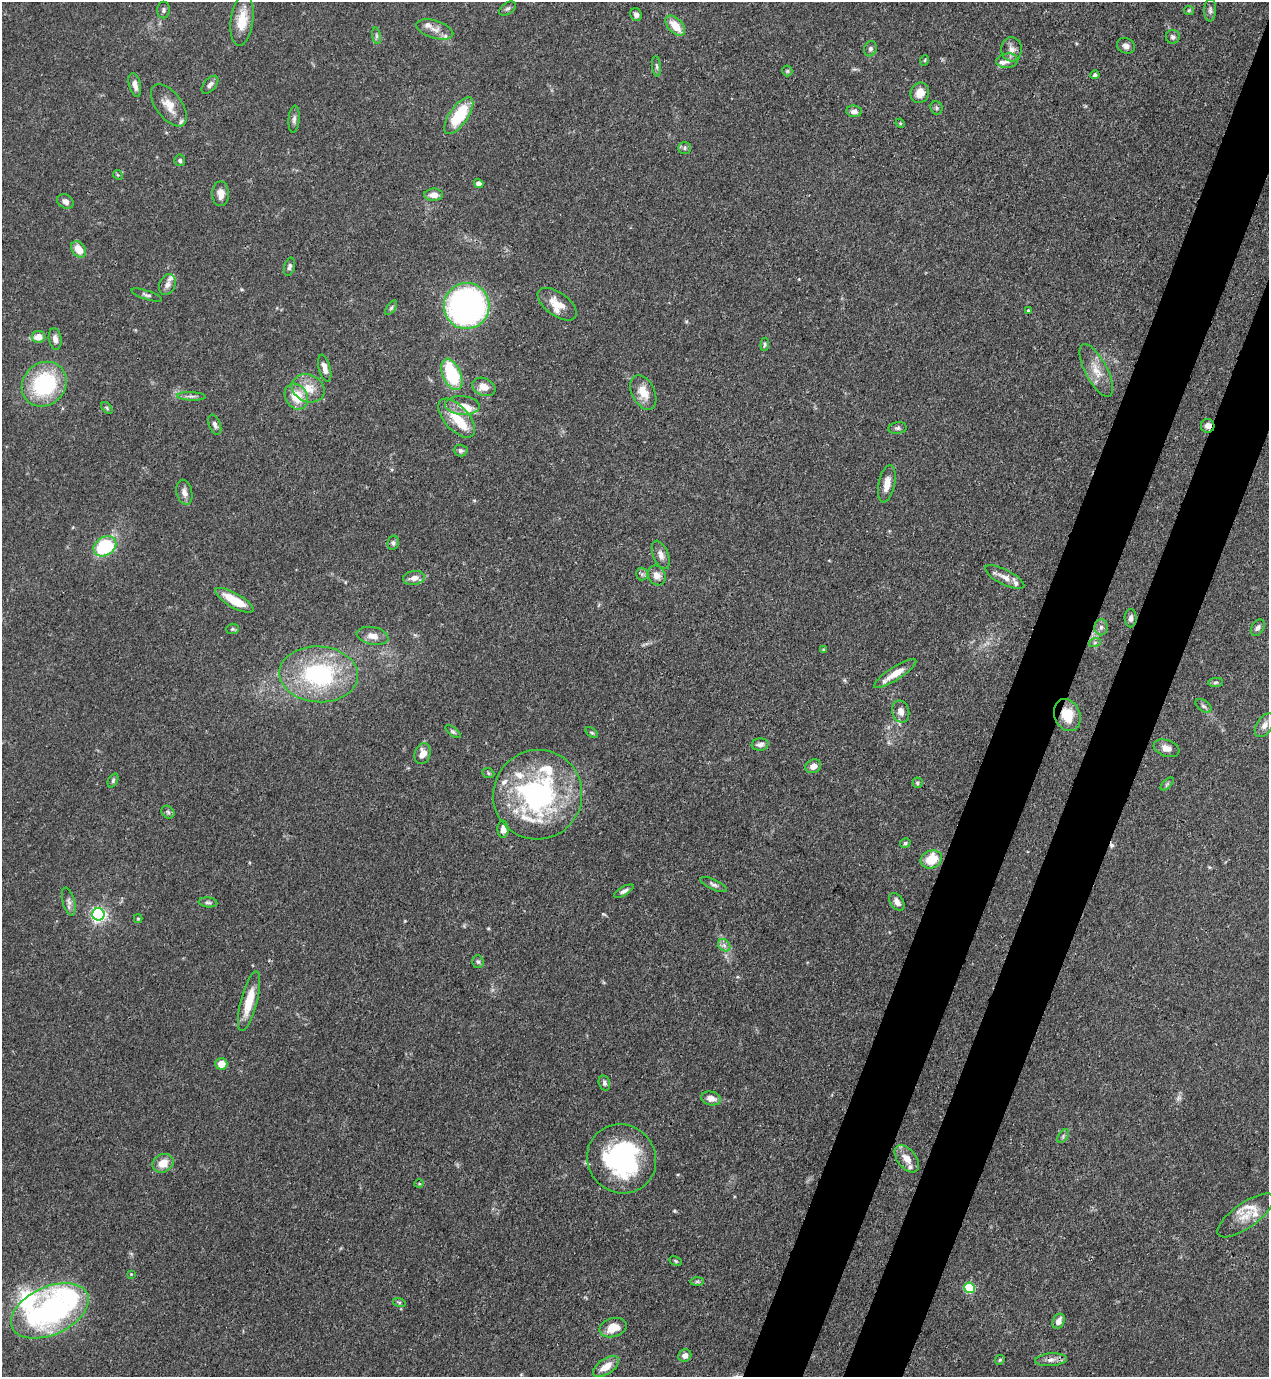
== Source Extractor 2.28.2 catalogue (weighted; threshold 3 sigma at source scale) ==
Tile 10 of 4 x 4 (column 2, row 3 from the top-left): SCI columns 1493-2759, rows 1420-2794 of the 5646 x 5587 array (HDU 1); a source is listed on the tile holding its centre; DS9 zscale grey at full resolution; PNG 1271 x 1379 px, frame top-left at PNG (2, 2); each listed source drawn as its Kron ellipse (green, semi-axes under 4 px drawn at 4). Shown black and unused: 8% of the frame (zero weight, under 3 of 4 exposures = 7% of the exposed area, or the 3 px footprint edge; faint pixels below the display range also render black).
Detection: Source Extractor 2.28.2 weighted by HDU 2 'WHT'; one run over the whole footprint, this tile lists its part. Background 0.0767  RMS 0.0036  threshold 0.0162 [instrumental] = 3 sigma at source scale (4.5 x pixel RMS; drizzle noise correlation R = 1.50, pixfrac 1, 0.05/0.05 arcsec/px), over >= 5 px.
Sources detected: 149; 1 cosmic-ray / hot-pixel residue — neither listed nor drawn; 17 inside a brighter listed object's ellipse — not listed separately; the other 131 listed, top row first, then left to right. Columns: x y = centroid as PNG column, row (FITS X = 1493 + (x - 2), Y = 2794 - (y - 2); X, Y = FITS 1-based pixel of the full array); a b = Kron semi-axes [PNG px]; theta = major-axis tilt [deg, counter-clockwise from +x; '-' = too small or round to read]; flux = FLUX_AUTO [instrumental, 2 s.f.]
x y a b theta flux
508 9 9 5 35 0.87
164 10 8 6 88 0.97
1189 10 5 4 - 0.47
1210 10 11 6 86 1.2
636 15 6 5 - 1.4
242 20 26 11 82 7.5
675 26 12 7 -47 6.2
435 29 19 9 -17 3.1
376 36 8 4 -82 0.82
1173 37 7 7 - 1.1
1126 46 9 7 -23 1.5
870 49 8 6 67 0.94
1012 49 12 10 87 2.6
925 60 5 3 - 0.35
1007 61 11 7 8 1.9
656 66 10 4 -85 0.82
787 71 5 5 - 0.52
1095 75 4 4 - 0.86
135 85 12 6 -76 2.3
210 85 11 6 49 1.2
920 93 10 9 - 4.3
169 105 24 13 -53 5.5
936 108 7 6 - 0.77
854 111 7 6 - 1.9
459 116 21 9 55 18
294 119 13 5 85 1.3
900 123 5 3 - 0.37
685 148 6 6 - 0.8
180 160 6 5 - 0.91
118 175 5 4 - 0.42
479 184 5 4 - 1.9
221 194 12 8 -90 3.4
434 195 9 6 1 3.2
65 201 9 6 -31 1.7
79 249 9 6 -53 5
289 267 9 5 74 1
167 284 11 8 65 1.9
147 295 16 4 -18 1.1
557 304 22 11 -36 6.3
467 306 23 23 - 110
391 308 8 4 54 0.71
1028 310 4 3 - 0.37
38 337 7 6 - 4.2
55 339 11 6 -81 2
765 344 6 4 84 0.61
325 368 14 6 -75 2.4
1096 370 29 11 -62 6.2
452 374 16 9 -67 25
44 384 24 21 44 33
484 387 12 8 -23 3.9
308 388 17 13 -24 6.2
643 392 18 11 -64 5.8
191 396 14 4 -2 1.3
296 397 14 11 -59 8.4
462 405 17 9 -4 4
107 408 7 4 -46 0.55
457 418 24 12 -48 9.8
215 425 10 5 -69 1.2
1208 426 7 7 - 2.5
897 428 9 5 7 0.94
461 450 7 6 - 1
887 484 19 8 78 4.1
184 492 13 8 -77 2.1
393 543 7 5 76 0.83
105 546 12 9 32 30
661 555 15 7 -68 2.3
642 574 6 6 - 0.8
657 575 10 8 -61 3
1005 577 22 7 -27 3.3
414 578 11 7 10 2.5
234 600 22 7 -30 10
1131 618 9 6 -89 1.5
1101 627 8 6 90 1.1
1258 628 9 6 58 1.2
232 629 6 5 - 0.6
373 636 16 8 -12 3.5
1095 642 6 4 20 0.56
823 649 4 3 - 0.35
895 673 25 6 32 4.9
319 674 39 28 -3 46
1216 682 7 4 6 0.66
1203 706 9 5 -37 1
901 711 11 8 -76 2.5
1067 715 16 12 -67 8
1264 725 13 8 57 2.3
453 732 9 4 -38 0.74
592 733 7 4 -38 0.55
760 744 8 6 5 1.7
1166 748 13 8 -19 2.9
423 754 10 7 74 3.7
813 766 8 6 29 2.7
488 773 6 4 -24 0.54
113 780 7 4 64 0.68
917 783 5 5 - 0.7
1167 784 8 4 45 0.64
538 795 45 44 - 71
168 812 7 5 -44 0.78
503 829 8 5 -89 2.5
905 843 5 4 - 0.78
931 859 11 8 24 9
714 885 14 5 -25 1.2
624 891 11 4 29 1.2
69 902 14 6 -75 1.7
208 902 9 5 -5 0.87
897 902 9 6 -57 2.3
98 914 6 6 - 96
138 919 4 4 - 0.41
724 945 7 5 -45 1.1
478 961 6 5 - 0.72
249 1001 31 8 75 9.1
221 1064 6 6 - 4.1
604 1083 8 5 -73 1
711 1098 10 7 -10 3.1
1063 1136 8 4 55 0.75
622 1159 35 33 -45 51
907 1159 16 9 -52 4.1
163 1163 11 9 28 5.1
419 1184 5 3 - 0.31
1246 1215 33 12 35 7.1
675 1261 6 4 -28 0.49
131 1274 4 4 - 0.28
697 1281 7 4 1 0.73
969 1288 5 5 - 22
399 1302 6 4 -18 0.6
50 1311 41 24 25 100
1058 1321 8 5 66 2.6
613 1328 14 9 17 6.3
685 1356 7 6 - 1.9
1000 1360 5 4 - 0.49
1051 1360 16 6 4 2.3
606 1367 15 7 34 4.8
Overlapping masked pixels (flux is a lower limit): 2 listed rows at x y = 1208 426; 1067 715